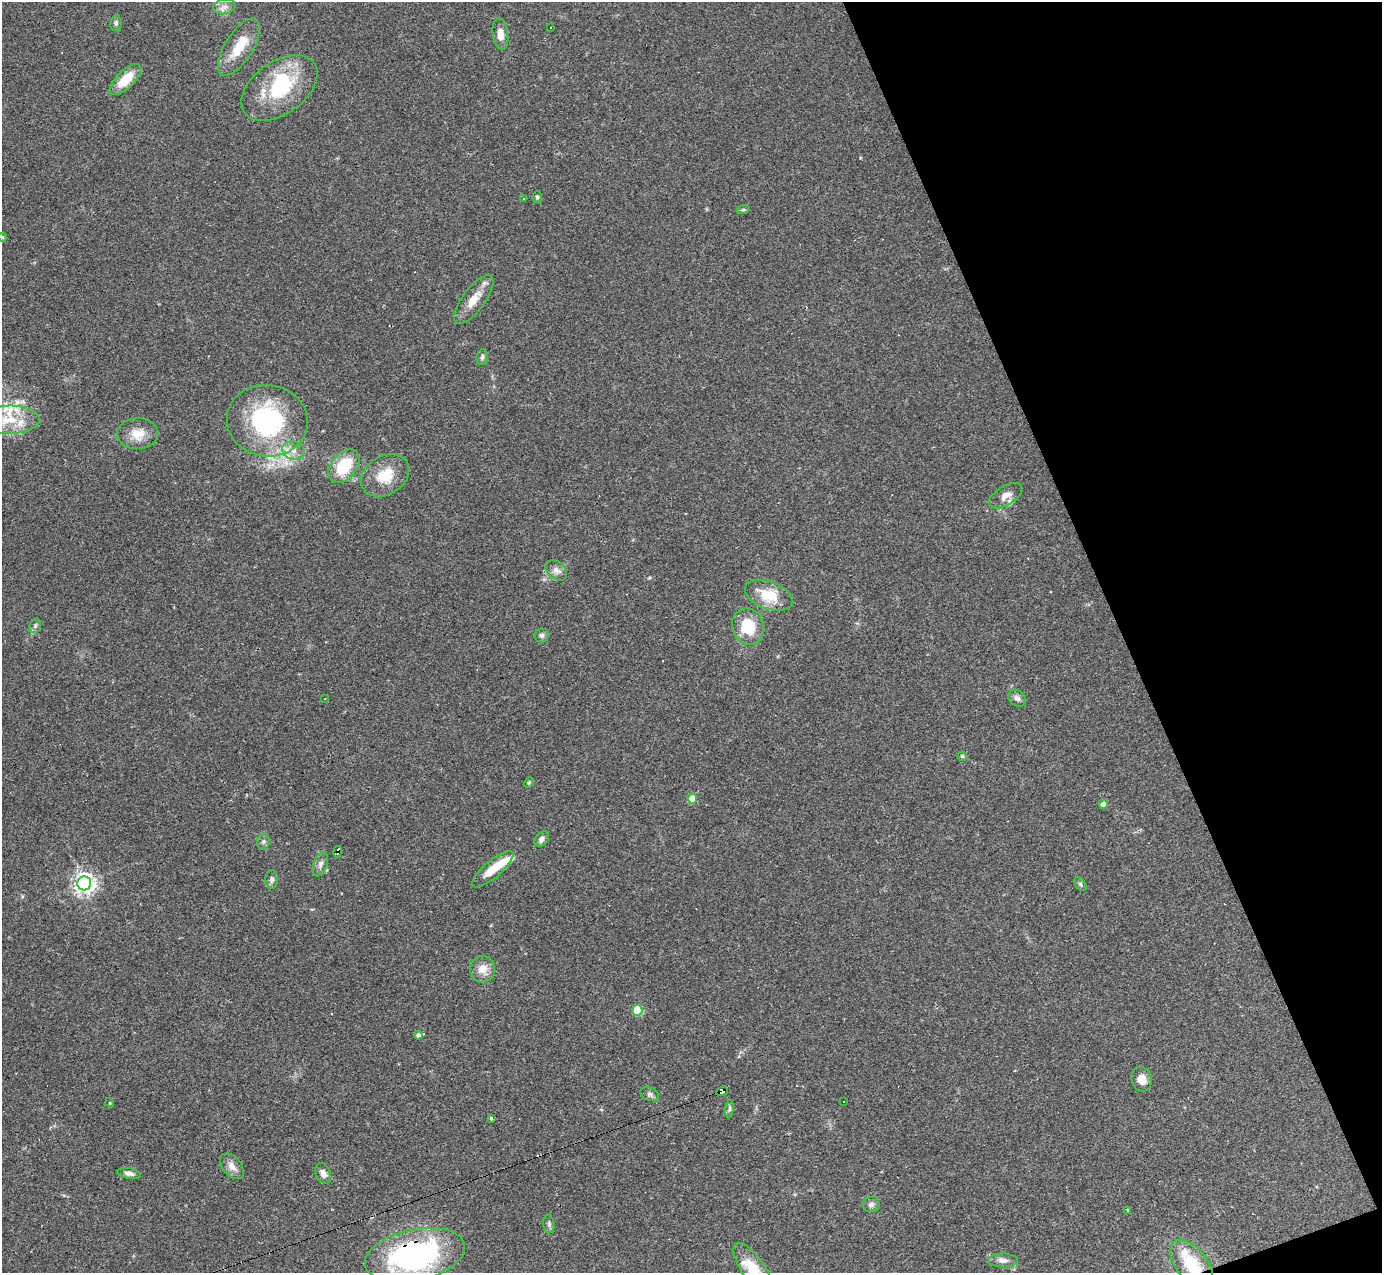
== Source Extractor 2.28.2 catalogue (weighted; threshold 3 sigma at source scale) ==
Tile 12 of 4 x 4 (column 4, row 3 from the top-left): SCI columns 4142-5521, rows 1548-2818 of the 5521 x 5508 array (HDU 1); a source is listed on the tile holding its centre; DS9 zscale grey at full resolution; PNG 1384 x 1275 px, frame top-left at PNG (2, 2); each listed source drawn as its Kron ellipse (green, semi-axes under 4 px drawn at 4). Shown black and unused: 19% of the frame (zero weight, under 2 of 3 exposures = <1% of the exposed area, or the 3 px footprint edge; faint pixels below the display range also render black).
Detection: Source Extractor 2.28.2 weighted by HDU 2 'WHT'; one run over the whole footprint, this tile lists its part. Background 0.0849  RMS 0.0059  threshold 0.0267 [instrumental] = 3 sigma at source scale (4.5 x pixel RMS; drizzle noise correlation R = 1.50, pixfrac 1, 0.05/0.05 arcsec/px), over >= 5 px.
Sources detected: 79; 2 inside a brighter object's white glare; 9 cosmic-ray / hot-pixel residue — neither listed nor drawn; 9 inside a brighter listed object's ellipse — not listed separately; the other 59 listed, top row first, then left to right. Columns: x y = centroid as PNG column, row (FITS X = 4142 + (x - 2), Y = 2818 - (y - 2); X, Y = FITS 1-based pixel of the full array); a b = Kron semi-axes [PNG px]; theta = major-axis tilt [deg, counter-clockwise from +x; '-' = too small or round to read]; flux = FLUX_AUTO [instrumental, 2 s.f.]
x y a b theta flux
224 7 11 7 12 3.6
116 23 8 5 81 1.5
550 27 3 3 - 12
500 34 16 7 -82 5.2
239 47 32 14 58 16
125 80 20 9 44 14
279 88 43 26 35 42
537 197 6 5 - 1
523 199 3 2 - 0.55
743 210 6 4 18 0.81
2 237 4 3 - 1.1
474 300 29 11 53 10
482 357 8 5 79 1.4
9 420 31 14 1 19
267 421 40 36 -8 77
138 434 20 15 2 9.6
293 451 11 9 -15 4.9
344 466 19 12 50 24
385 475 26 19 32 17
1006 496 19 9 32 5.4
556 570 12 8 -39 3.5
769 595 25 13 -21 17
35 626 7 5 74 1.3
748 627 18 16 -72 20
541 635 7 7 - 1.8
1017 698 10 7 -36 2.7
325 699 2 2 - 0.41
962 756 5 4 - 1.2
529 782 5 4 - 0.83
692 799 5 5 - 9.8
1103 804 5 4 - 3.1
542 839 9 6 52 2.3
263 841 7 6 - 1.5
338 852 6 3 80 2.9
320 864 12 7 70 2.7
493 869 26 8 41 12
272 880 9 6 89 1.9
84 883 7 7 - 360
1080 884 8 5 -51 1.1
483 969 13 12 - 7.1
637 1010 5 5 - 28
418 1035 4 4 - 1.8
1142 1079 12 10 -77 5.9
722 1091 6 4 22 110
650 1094 10 6 -19 1.6
844 1102 3 2 - 0.44
110 1103 5 3 - 0.48
730 1109 9 4 82 1.3
491 1118 4 3 - 0.99
232 1166 15 9 -50 4.6
129 1173 12 5 -12 2.4
323 1173 11 7 -66 3.2
871 1204 8 7 - 2
1128 1210 4 3 - 0.73
549 1224 9 5 -82 1.5
415 1255 51 25 12 120
1003 1260 15 7 0 3
1192 1264 28 15 -52 25
753 1269 30 11 -56 18
Overlapping masked pixels (flux is a lower limit): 4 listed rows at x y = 338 852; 722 1091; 415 1255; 1192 1264
Isophote crosses this tile's border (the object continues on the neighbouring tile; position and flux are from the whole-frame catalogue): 5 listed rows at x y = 2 237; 9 420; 415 1255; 1192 1264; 753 1269